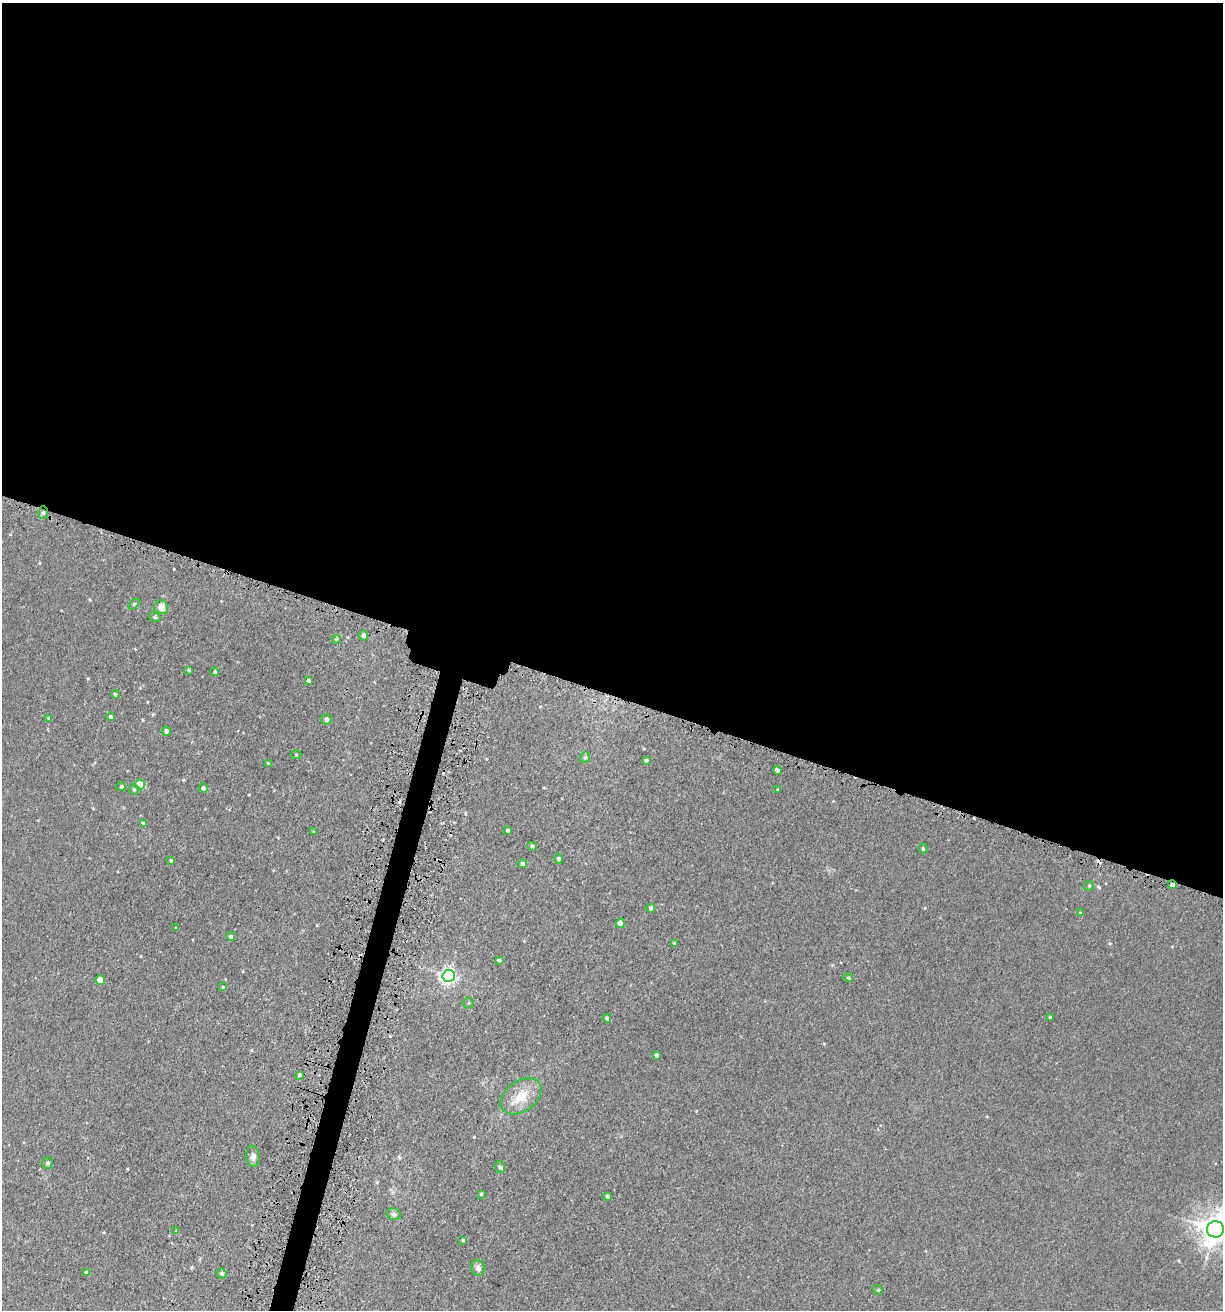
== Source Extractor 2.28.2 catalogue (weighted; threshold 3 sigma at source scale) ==
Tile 3 of 4 x 4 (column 3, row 1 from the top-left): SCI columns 2789-4009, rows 3976-5283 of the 5408 x 5343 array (HDU 1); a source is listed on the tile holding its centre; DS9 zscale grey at full resolution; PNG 1225 x 1312 px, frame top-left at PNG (2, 3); each listed source drawn as its Kron ellipse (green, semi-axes under 4 px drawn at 4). Shown black and unused: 54% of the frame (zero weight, under 3 of 5 exposures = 5% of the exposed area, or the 3 px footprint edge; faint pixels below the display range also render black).
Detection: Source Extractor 2.28.2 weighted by HDU 2 'WHT'; one run over the whole footprint, this tile lists its part. Background 0.0203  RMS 0.0034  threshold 0.0152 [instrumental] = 3 sigma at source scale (4.5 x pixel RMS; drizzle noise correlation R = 1.50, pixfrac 1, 0.05/0.05 arcsec/px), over >= 5 px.
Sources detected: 66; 2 cosmic-ray / hot-pixel residue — neither listed nor drawn; the other 64 listed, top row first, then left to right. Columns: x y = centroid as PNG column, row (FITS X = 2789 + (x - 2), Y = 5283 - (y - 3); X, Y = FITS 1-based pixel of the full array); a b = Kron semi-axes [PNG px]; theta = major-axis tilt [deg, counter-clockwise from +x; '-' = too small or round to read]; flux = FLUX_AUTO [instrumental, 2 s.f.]
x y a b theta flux
43 513 6 5 - 0.87
134 604 6 4 44 0.43
161 607 7 7 - 2.8
155 617 6 4 -23 0.52
364 635 5 4 - 1.1
336 639 5 4 - 0.46
189 670 4 4 - 0.5
215 672 4 4 - 0.6
308 681 3 3 - 0.88
115 694 4 4 - 0.56
110 717 4 4 - 0.69
48 718 4 3 - 0.31
326 719 5 5 - 1.4
166 731 4 4 - 0.96
296 754 5 3 - 0.34
585 757 6 4 66 0.57
646 760 3 3 - 0.58
268 763 4 4 - 0.38
777 770 4 4 - 1.3
140 784 5 5 - 7
121 787 4 4 - 0.65
203 788 4 4 - 0.87
134 789 5 5 - 0.52
778 790 3 3 - 0.39
143 823 4 4 - 0.42
508 831 3 3 - 0.57
314 832 4 3 - 0.34
532 846 5 4 - 0.67
923 849 5 4 - 0.63
559 859 5 4 - 0.91
171 860 3 3 - 0.59
523 864 4 4 - 1.3
1172 885 4 4 - 1.2
1089 886 5 5 - 0.5
651 908 4 4 - 0.93
1081 913 3 3 - 0.35
620 923 4 4 - 2.5
176 928 3 3 - 0.32
231 937 4 4 - 0.92
675 944 3 3 - 0.77
499 960 4 3 - 0.96
449 976 6 6 - 98
848 978 5 4 - 0.44
100 980 4 4 - 6.6
223 987 4 3 - 0.31
468 1003 5 5 - 0.52
1050 1017 3 3 - 0.36
607 1018 4 4 - 0.72
656 1055 4 4 - 0.88
299 1075 3 3 - 2.1
521 1096 22 15 36 7.1
253 1156 10 6 -84 1.6
47 1163 5 5 - 0.78
500 1167 6 5 - 0.59
481 1194 3 3 - 0.39
607 1196 3 3 - 0.85
394 1214 7 5 -21 0.75
1216 1229 8 8 - 410
176 1231 3 3 - 0.33
463 1240 4 4 - 0.68
478 1268 8 6 -71 1.5
86 1272 3 3 - 0.37
222 1273 5 5 - 0.7
878 1290 5 4 - 0.44
Overlapping masked pixels (flux is a lower limit): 2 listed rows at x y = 43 513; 1172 885
Isophote crosses this tile's border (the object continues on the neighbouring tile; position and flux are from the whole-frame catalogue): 1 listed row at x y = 1216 1229